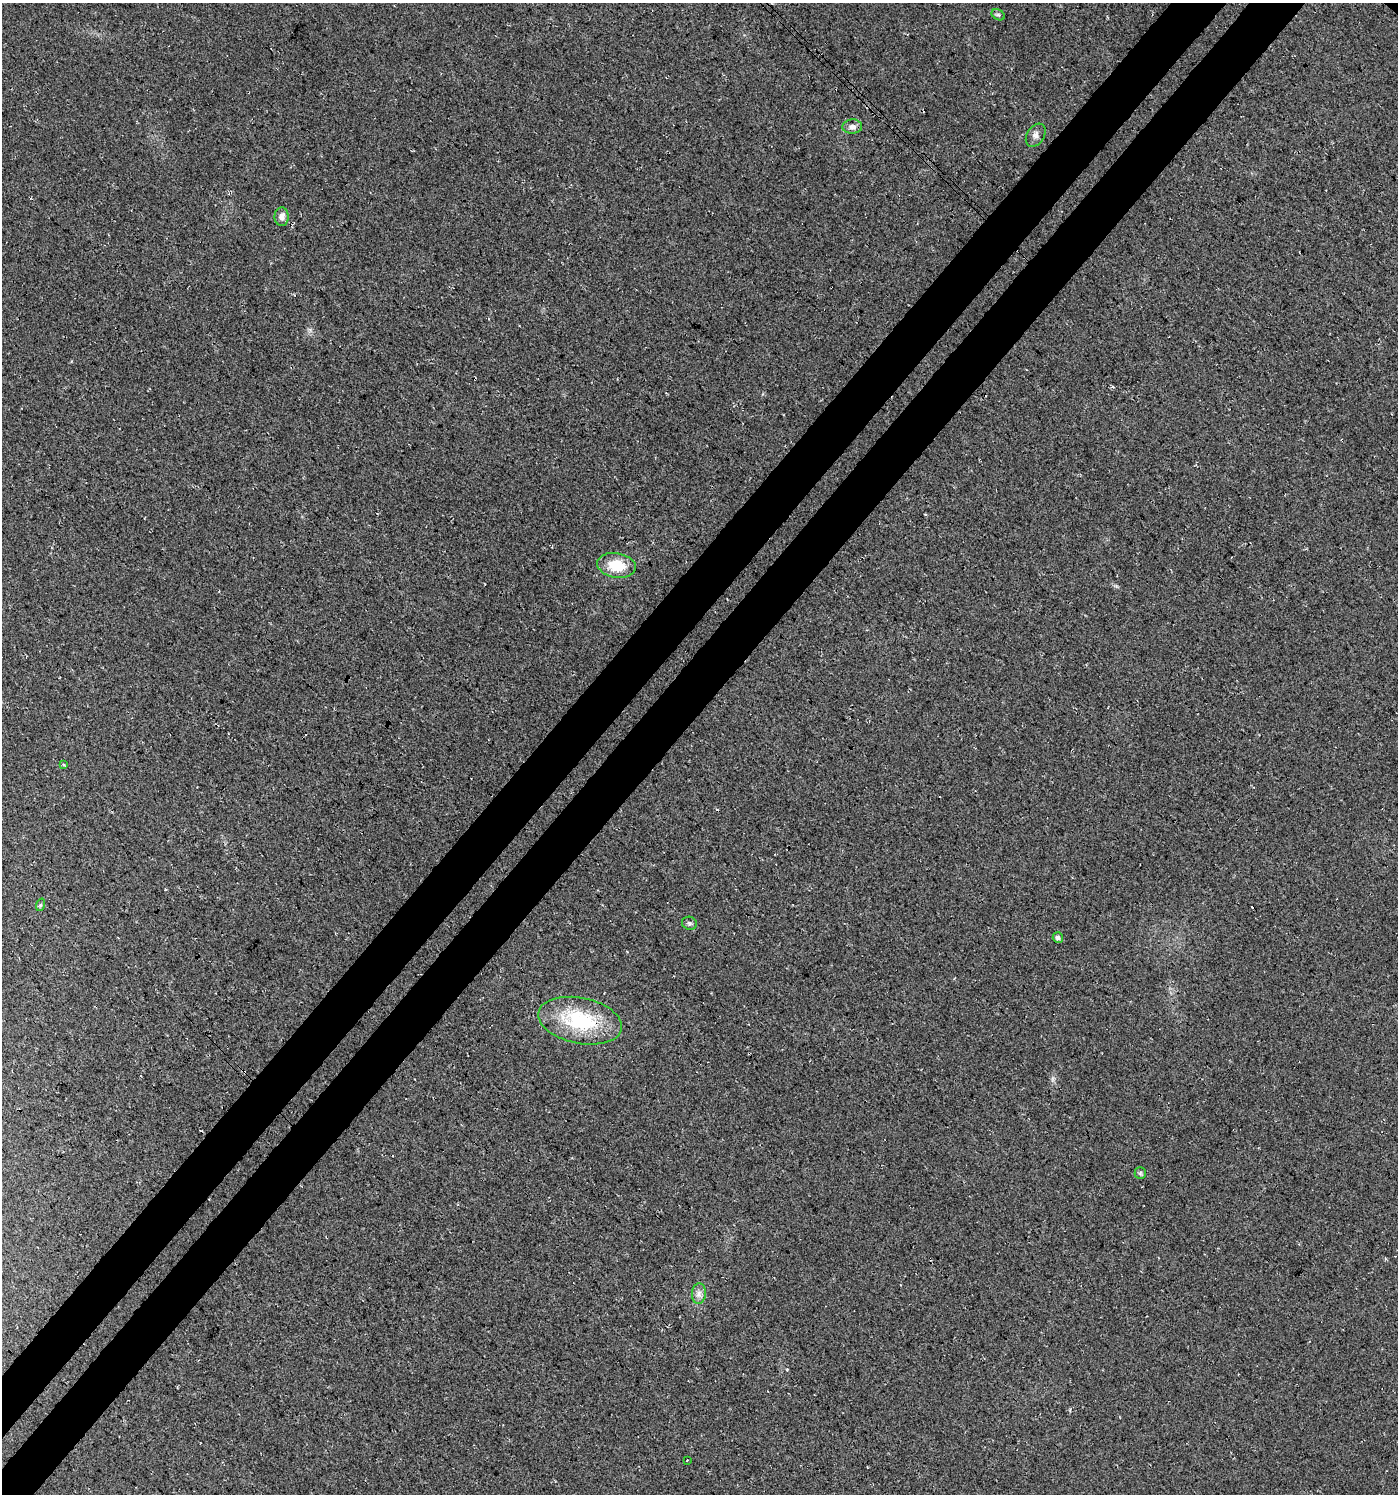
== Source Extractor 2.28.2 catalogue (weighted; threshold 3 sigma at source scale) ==
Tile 7 of 4 x 4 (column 3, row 2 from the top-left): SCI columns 3067-4462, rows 3028-4519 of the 6067 x 6059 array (HDU 1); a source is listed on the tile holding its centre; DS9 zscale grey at full resolution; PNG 1400 x 1496 px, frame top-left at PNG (2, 3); each listed source drawn as its Kron ellipse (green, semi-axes under 4 px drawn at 4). Shown black and unused: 8% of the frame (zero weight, under 3 of 4 exposures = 5% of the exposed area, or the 3 px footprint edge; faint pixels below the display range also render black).
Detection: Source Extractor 2.28.2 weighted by HDU 2 'WHT'; one run over the whole footprint, this tile lists its part. Background 0.03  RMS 0.0079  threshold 0.0358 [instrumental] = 3 sigma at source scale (4.5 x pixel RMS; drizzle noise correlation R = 1.50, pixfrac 1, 0.0396/0.0396 arcsec/px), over >= 5 px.
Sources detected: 14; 1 cosmic-ray / hot-pixel residue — neither listed nor drawn; the other 13 listed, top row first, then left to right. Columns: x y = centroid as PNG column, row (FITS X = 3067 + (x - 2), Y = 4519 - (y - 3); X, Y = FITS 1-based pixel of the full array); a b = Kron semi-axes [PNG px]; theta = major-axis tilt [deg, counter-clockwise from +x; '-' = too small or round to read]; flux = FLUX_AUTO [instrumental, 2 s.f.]
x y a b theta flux
998 15 7 5 -30 1.5
852 127 10 7 3 3.9
1036 135 13 8 57 3.7
282 217 9 7 -87 4.6
616 565 19 12 -9 21
63 765 3 3 - 2.4
40 905 6 4 71 1.1
689 923 7 6 - 1.9
1058 938 5 5 - 2.5
580 1021 42 23 -11 60
1140 1173 6 6 - 1.4
699 1293 10 7 85 3.8
687 1460 2 2 - 1
Overlapping masked pixels (flux is a lower limit): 1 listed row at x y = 580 1021